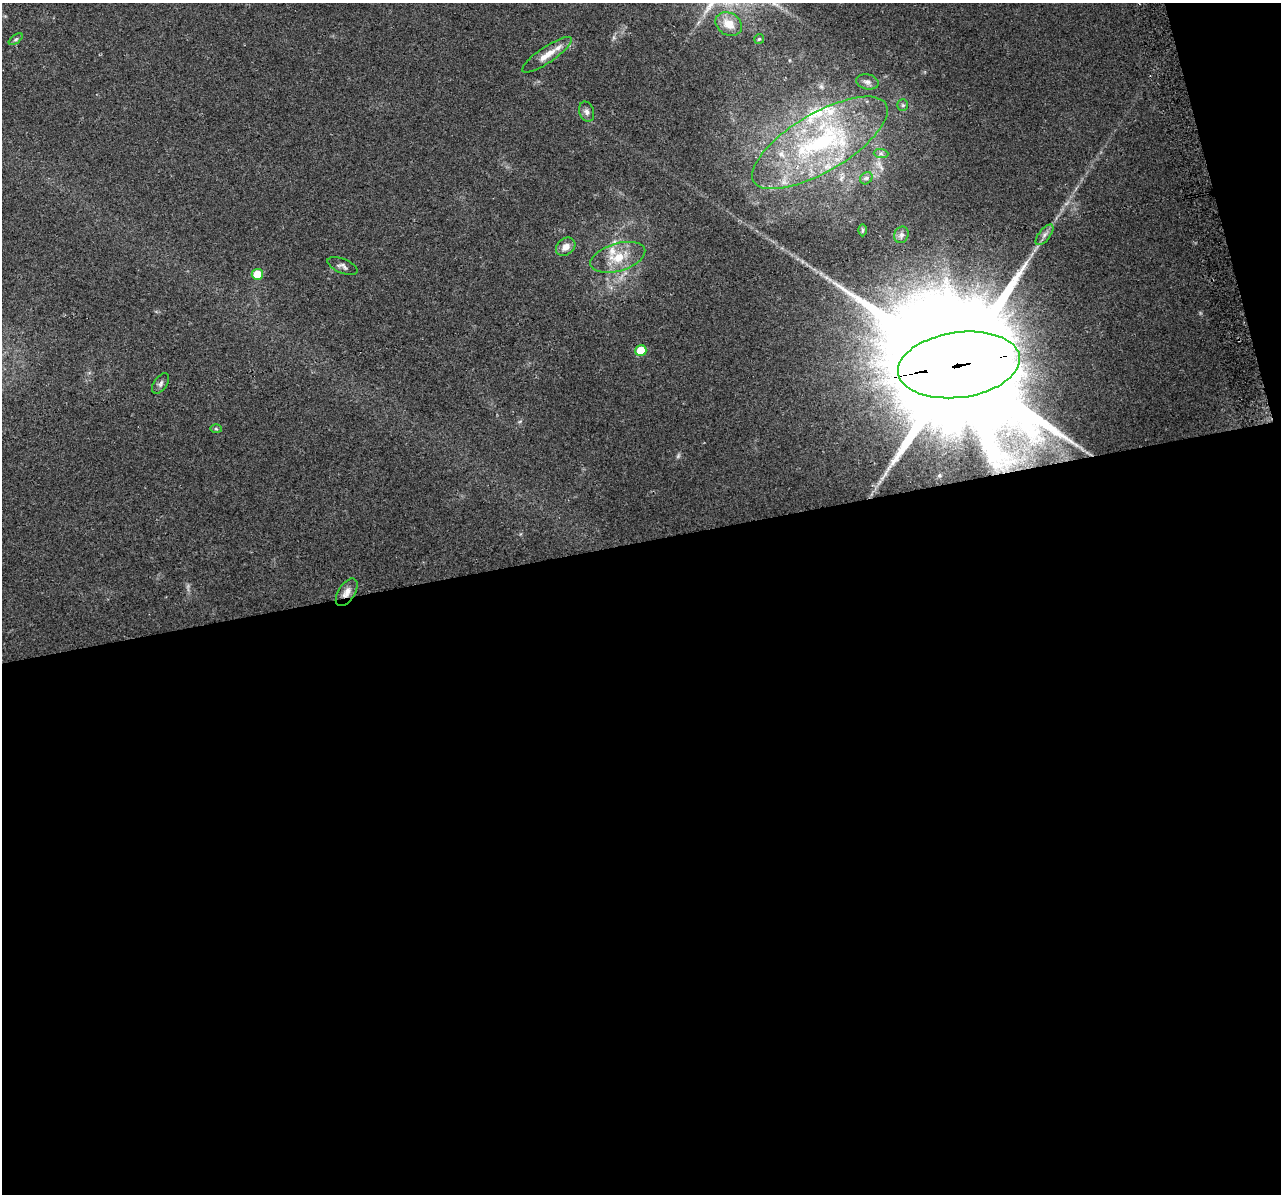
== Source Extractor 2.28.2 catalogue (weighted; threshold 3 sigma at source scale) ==
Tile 16 of 4 x 4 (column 4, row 4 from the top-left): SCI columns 3869-5147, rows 102-1293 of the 5178 x 4923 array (HDU 1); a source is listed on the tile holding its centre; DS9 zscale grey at full resolution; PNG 1283 x 1196 px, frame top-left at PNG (2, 3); each listed source drawn as its Kron ellipse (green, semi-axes under 4 px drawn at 4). Shown black and unused: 56% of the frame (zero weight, under 2 of 3 exposures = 2% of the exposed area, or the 3 px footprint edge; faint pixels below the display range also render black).
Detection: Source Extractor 2.28.2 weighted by HDU 2 'WHT'; one run over the whole footprint, this tile lists its part. Background 0.129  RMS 0.012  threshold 0.0524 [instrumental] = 3 sigma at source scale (4.5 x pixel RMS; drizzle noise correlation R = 1.50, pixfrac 1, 0.0396/0.0396 arcsec/px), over >= 5 px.
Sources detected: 28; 1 too faint to see at this stretch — neither listed nor drawn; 5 inside a brighter listed object's ellipse — not listed separately; the other 22 listed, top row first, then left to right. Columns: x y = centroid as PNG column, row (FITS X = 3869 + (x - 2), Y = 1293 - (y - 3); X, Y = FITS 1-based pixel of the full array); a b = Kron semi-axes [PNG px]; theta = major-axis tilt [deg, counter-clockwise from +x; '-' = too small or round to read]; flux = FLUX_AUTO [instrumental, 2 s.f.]
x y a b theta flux
729 24 14 11 -32 15
16 39 8 4 35 2.1
759 39 5 5 - 1.5
547 55 29 8 34 15
867 82 11 7 -13 4.8
903 105 5 5 - 1.8
587 112 10 7 -72 4.3
820 143 77 29 30 190
881 154 7 4 -1 2.3
866 178 7 5 44 2.3
862 230 6 4 89 1.5
901 235 8 7 - 3.7
1044 235 12 5 51 4.9
566 247 10 8 38 8.2
618 257 28 14 17 30
343 266 16 7 -22 4.6
257 274 5 5 - 25
641 351 5 5 - 33
959 365 61 32 8 80000
161 384 11 6 55 3.8
216 429 6 4 -2 1.2
347 592 15 8 57 8.5
Overlapping masked pixels (flux is a lower limit): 2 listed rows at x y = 959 365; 347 592